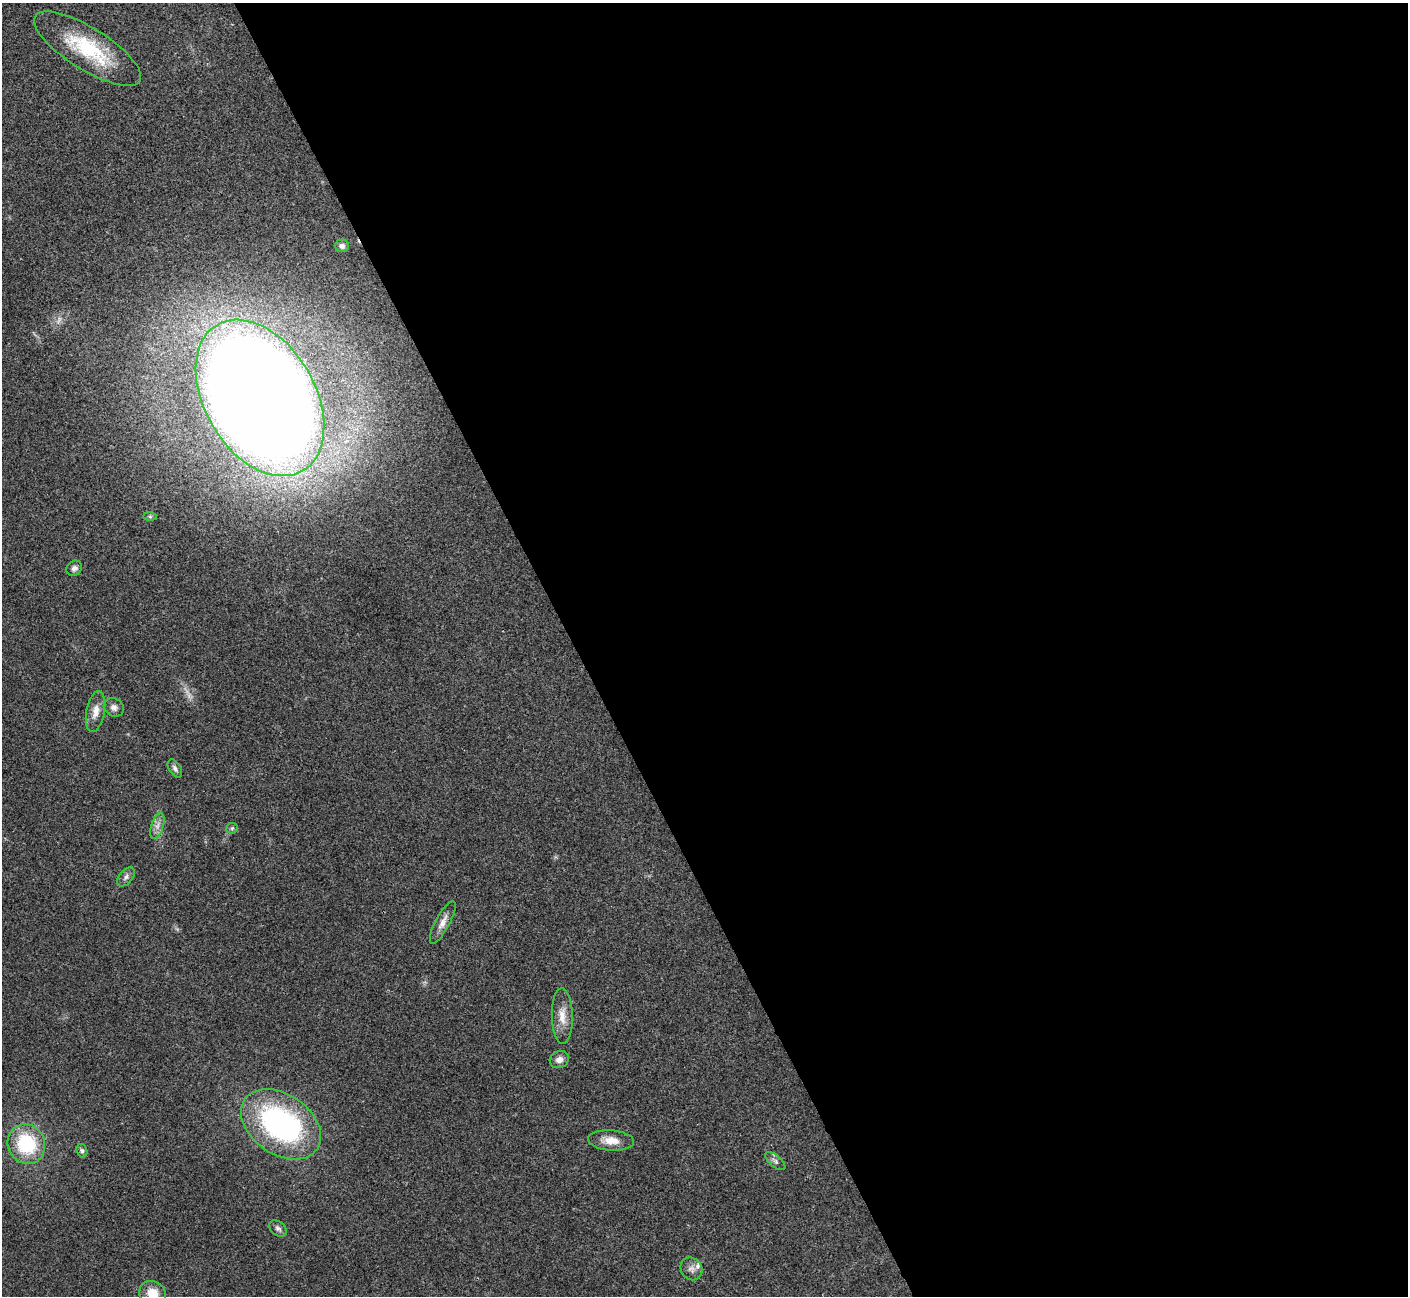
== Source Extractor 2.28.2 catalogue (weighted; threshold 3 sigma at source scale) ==
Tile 8 of 4 x 4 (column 4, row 2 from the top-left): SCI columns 4220-5625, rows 2745-4038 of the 5630 x 5621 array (HDU 1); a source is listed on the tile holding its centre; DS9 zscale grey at full resolution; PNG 1410 x 1298 px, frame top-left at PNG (2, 3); each listed source drawn as its Kron ellipse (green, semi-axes under 4 px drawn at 4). Shown black and unused: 59% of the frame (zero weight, under 3 of 4 exposures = <1% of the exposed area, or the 3 px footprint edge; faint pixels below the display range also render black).
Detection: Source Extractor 2.28.2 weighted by HDU 2 'WHT'; one run over the whole footprint, this tile lists its part. Background 0.0216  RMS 0.004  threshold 0.018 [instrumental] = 3 sigma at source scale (4.5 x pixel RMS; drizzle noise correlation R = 1.50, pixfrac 1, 0.05/0.05 arcsec/px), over >= 5 px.
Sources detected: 25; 2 too faint to see at this stretch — neither listed nor drawn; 1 inside a brighter listed object's ellipse — not listed separately; the other 22 listed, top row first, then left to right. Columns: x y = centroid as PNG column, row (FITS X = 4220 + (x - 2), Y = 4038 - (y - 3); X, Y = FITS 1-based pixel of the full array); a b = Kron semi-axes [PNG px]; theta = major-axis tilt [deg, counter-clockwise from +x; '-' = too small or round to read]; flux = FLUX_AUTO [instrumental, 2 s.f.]
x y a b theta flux
88 49 61 21 -32 29
342 246 7 6 - 1.5
260 398 85 55 -60 1400
150 517 7 4 -1 0.67
74 568 8 7 - 1.6
114 707 10 9 - 1.9
96 711 21 9 79 4.2
175 768 10 6 -58 1.3
157 826 13 6 72 2.4
232 828 6 5 - 0.66
126 877 11 6 50 1.6
443 922 24 7 62 3.2
562 1016 28 10 -89 5.7
559 1060 10 8 24 2.3
281 1124 44 30 -35 91
611 1140 23 10 -4 5.3
26 1144 20 18 -63 26
82 1151 7 5 -74 0.85
775 1161 12 5 -40 1.3
278 1228 10 7 -39 1.3
691 1269 12 10 -51 2.3
152 1293 13 12 - 7.1
Isophote crosses this tile's border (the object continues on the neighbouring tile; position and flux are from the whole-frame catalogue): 1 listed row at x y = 152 1293